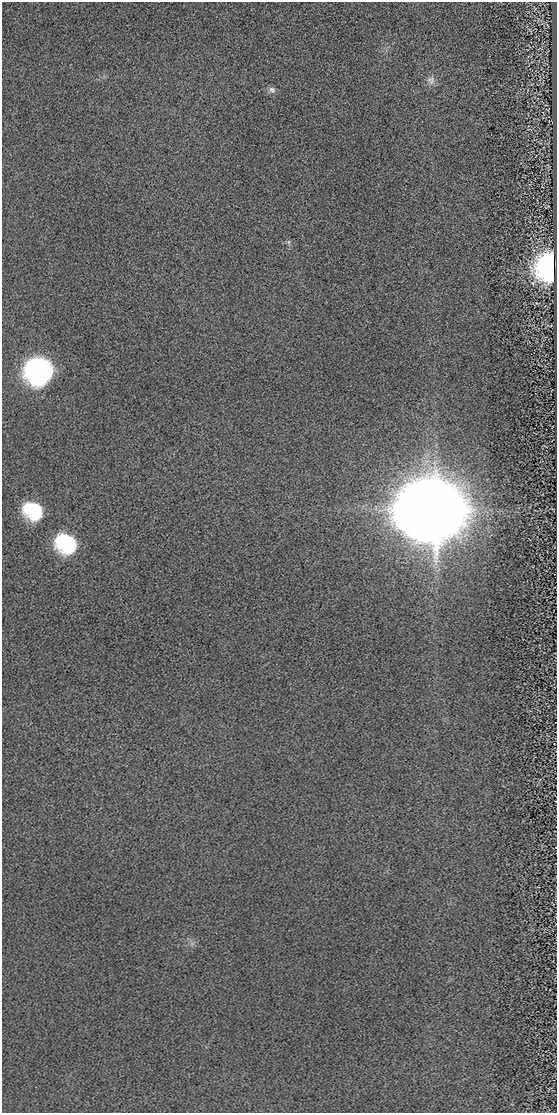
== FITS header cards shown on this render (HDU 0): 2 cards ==
NAXIS1  =                  555
NAXIS2  =                 1111

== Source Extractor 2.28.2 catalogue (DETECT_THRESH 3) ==
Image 555 x 1111 px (HDU 0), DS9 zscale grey, 1 PNG px = 1 image px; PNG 559 x 1115 px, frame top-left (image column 1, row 1111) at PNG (2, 2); no overlay
Background -0.0124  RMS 5.2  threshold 15.5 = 3 sigma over >= 5 px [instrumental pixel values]
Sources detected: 9; all 9 listed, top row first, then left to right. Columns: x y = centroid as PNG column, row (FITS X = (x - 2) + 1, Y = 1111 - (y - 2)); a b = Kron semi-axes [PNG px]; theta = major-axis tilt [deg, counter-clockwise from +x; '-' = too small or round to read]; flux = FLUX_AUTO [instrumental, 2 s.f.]
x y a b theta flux
431 80 12 10 -48 2.1e+03
272 90 10 8 -37 1.3e+03
289 242 7 4 90 6.0e+02
548 265 24 18 77 5.6e+04
40 370 17 16 - 1.4e+05
432 510 29 25 -9 3.9e+06
33 511 15 12 -30 2.8e+04
67 543 16 13 -29 3.8e+04
556 847 2 2 - 2.0e+02
At the frame edge (FLAGS 8, measured only in part): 1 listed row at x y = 556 847